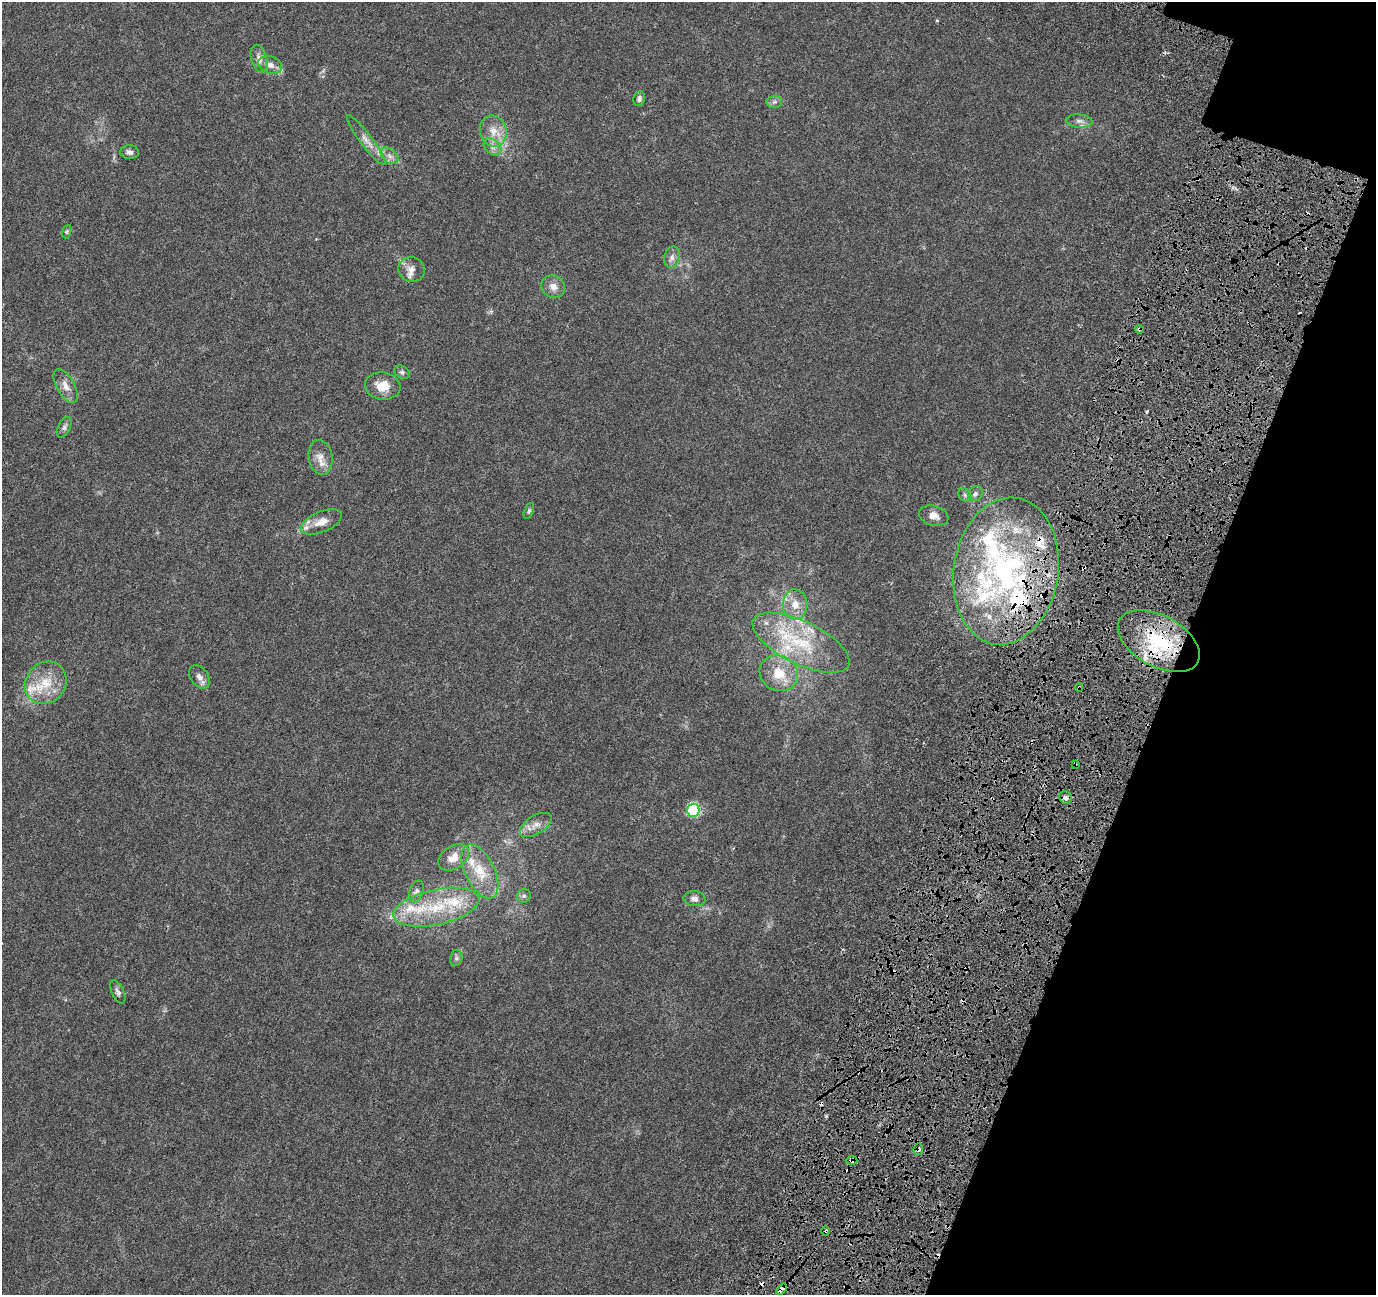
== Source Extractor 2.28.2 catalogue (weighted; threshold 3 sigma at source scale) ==
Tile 8 of 4 x 4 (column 4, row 2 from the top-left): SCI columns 4318-5691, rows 2987-4279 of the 5890 x 6036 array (HDU 1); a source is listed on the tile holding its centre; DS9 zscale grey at full resolution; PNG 1378 x 1297 px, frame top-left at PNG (2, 2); each listed source drawn as its Kron ellipse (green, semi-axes under 4 px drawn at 4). Shown black and unused: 17% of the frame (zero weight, under 4 of 8 exposures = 9% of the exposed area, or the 3 px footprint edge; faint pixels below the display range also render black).
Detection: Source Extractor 2.28.2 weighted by HDU 2 'WHT'; one run over the whole footprint, this tile lists its part. Background 0.00902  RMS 0.0012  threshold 0.00492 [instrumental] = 3 sigma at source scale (4.09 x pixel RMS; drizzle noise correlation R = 1.36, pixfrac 0.8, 0.0396/0.0396 arcsec/px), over >= 5 px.
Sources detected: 80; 10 cosmic-ray / hot-pixel residue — neither listed nor drawn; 21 inside a brighter listed object's ellipse — not listed separately; the other 49 listed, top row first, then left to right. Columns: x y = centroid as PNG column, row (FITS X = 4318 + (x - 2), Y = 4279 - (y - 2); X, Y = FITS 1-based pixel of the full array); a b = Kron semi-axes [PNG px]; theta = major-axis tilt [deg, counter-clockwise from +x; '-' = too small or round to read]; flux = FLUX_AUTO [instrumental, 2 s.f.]
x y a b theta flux
259 59 14 8 -75 0.71
270 65 12 8 -20 0.75
639 99 8 5 80 0.3
774 102 8 6 2 0.28
1079 121 13 6 -5 0.52
493 131 16 13 -77 1.5
366 140 31 6 -53 0.94
492 147 10 7 -42 0.52
130 152 9 7 -2 0.38
390 156 10 6 -41 0.49
67 232 7 4 70 0.17
672 257 11 7 77 0.52
411 269 14 12 -15 0.76
553 287 12 11 - 0.82
1139 329 4 3 - 0.13
402 372 8 6 -27 0.28
66 386 19 9 -60 0.91
383 386 18 13 -7 1.7
64 427 11 6 65 0.36
320 457 17 12 -80 1.1
975 494 8 7 - 0.31
965 495 7 6 - 0.23
529 511 8 4 66 0.18
934 516 15 10 -15 0.79
321 522 22 10 23 1.2
1006 571 74 52 81 29
795 604 15 12 -88 1.4
1159 641 45 25 -29 8.9
801 643 53 21 -26 7.1
779 673 20 17 -29 2.6
199 677 13 8 -55 0.64
46 683 22 19 50 3
1079 687 4 3 - 0.15
1075 764 3 2 - 0.09
1066 798 7 6 - 0.33
693 810 6 6 - 11
536 825 17 9 32 0.98
454 858 17 11 32 1.2
480 871 29 14 -64 2.8
416 891 11 7 69 0.41
524 896 7 7 - 0.25
694 899 11 7 -7 0.45
436 907 44 17 12 6
456 958 8 6 79 0.28
118 992 13 6 -65 0.35
918 1149 6 5 - 0.33
852 1160 6 4 1 0.43
826 1231 5 3 - 0.12
781 1289 6 3 49 0.98
Overlapping masked pixels (flux is a lower limit): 9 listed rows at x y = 1139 329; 1006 571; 1159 641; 1079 687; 1075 764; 918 1149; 852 1160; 826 1231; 781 1289